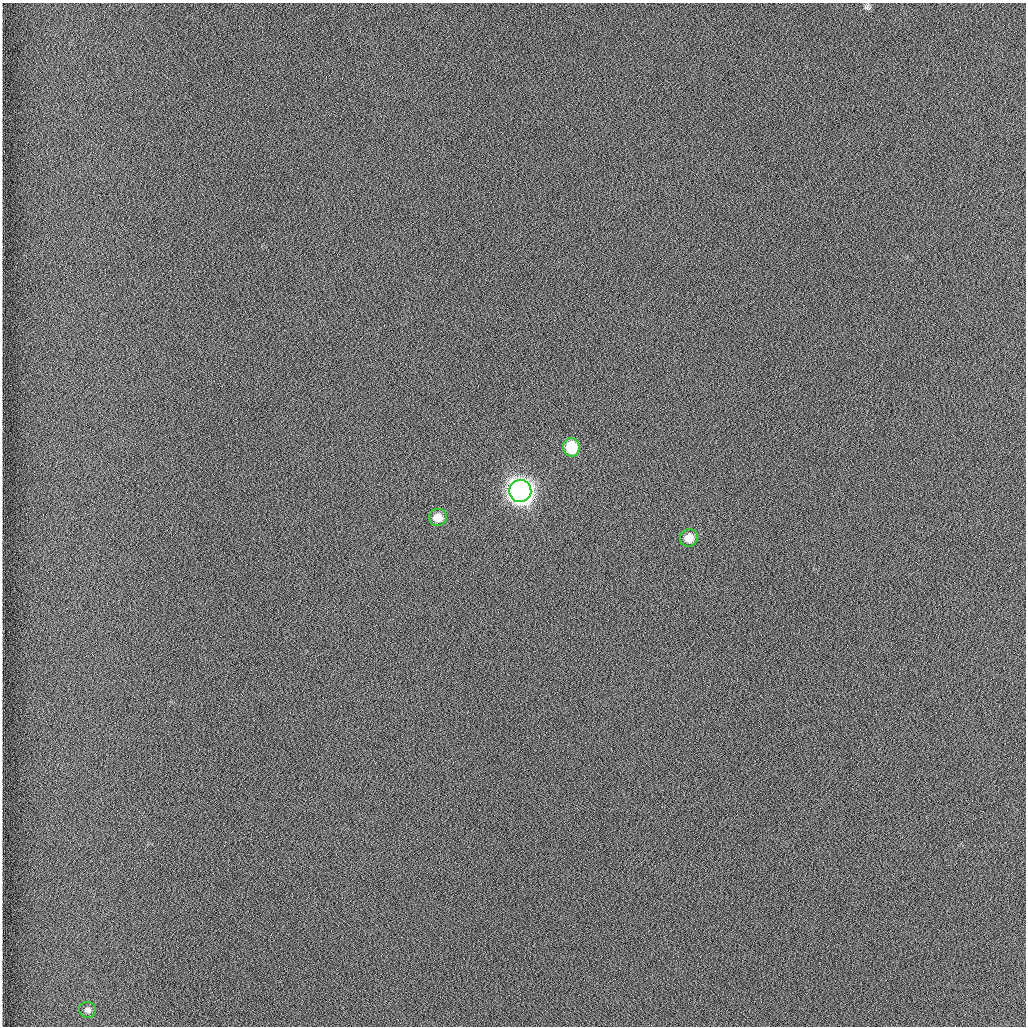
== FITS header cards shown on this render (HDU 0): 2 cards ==
NAXIS1  =                 1024 /fastest changing axis
NAXIS2  =                 1024 /next to fastest changing axis

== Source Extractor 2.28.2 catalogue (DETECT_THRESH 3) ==
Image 1024 x 1024 px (HDU 0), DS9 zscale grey, 1 PNG px = 1 image px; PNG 1028 x 1028 px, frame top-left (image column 1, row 1024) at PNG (2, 3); each listed source drawn as its Kron ellipse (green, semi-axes under 4 px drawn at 4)
Background 1260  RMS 5.9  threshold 17.8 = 3 sigma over >= 5 px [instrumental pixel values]
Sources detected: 5; all 5 listed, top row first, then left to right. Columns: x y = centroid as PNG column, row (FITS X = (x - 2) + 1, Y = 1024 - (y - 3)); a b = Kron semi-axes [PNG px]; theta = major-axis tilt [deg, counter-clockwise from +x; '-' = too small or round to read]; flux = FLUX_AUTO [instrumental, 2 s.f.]
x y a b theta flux
571 447 9 8 - 14000
520 491 11 11 - 620000
438 517 9 8 - 5200
689 538 9 8 - 5900
88 1010 8 8 - 2100